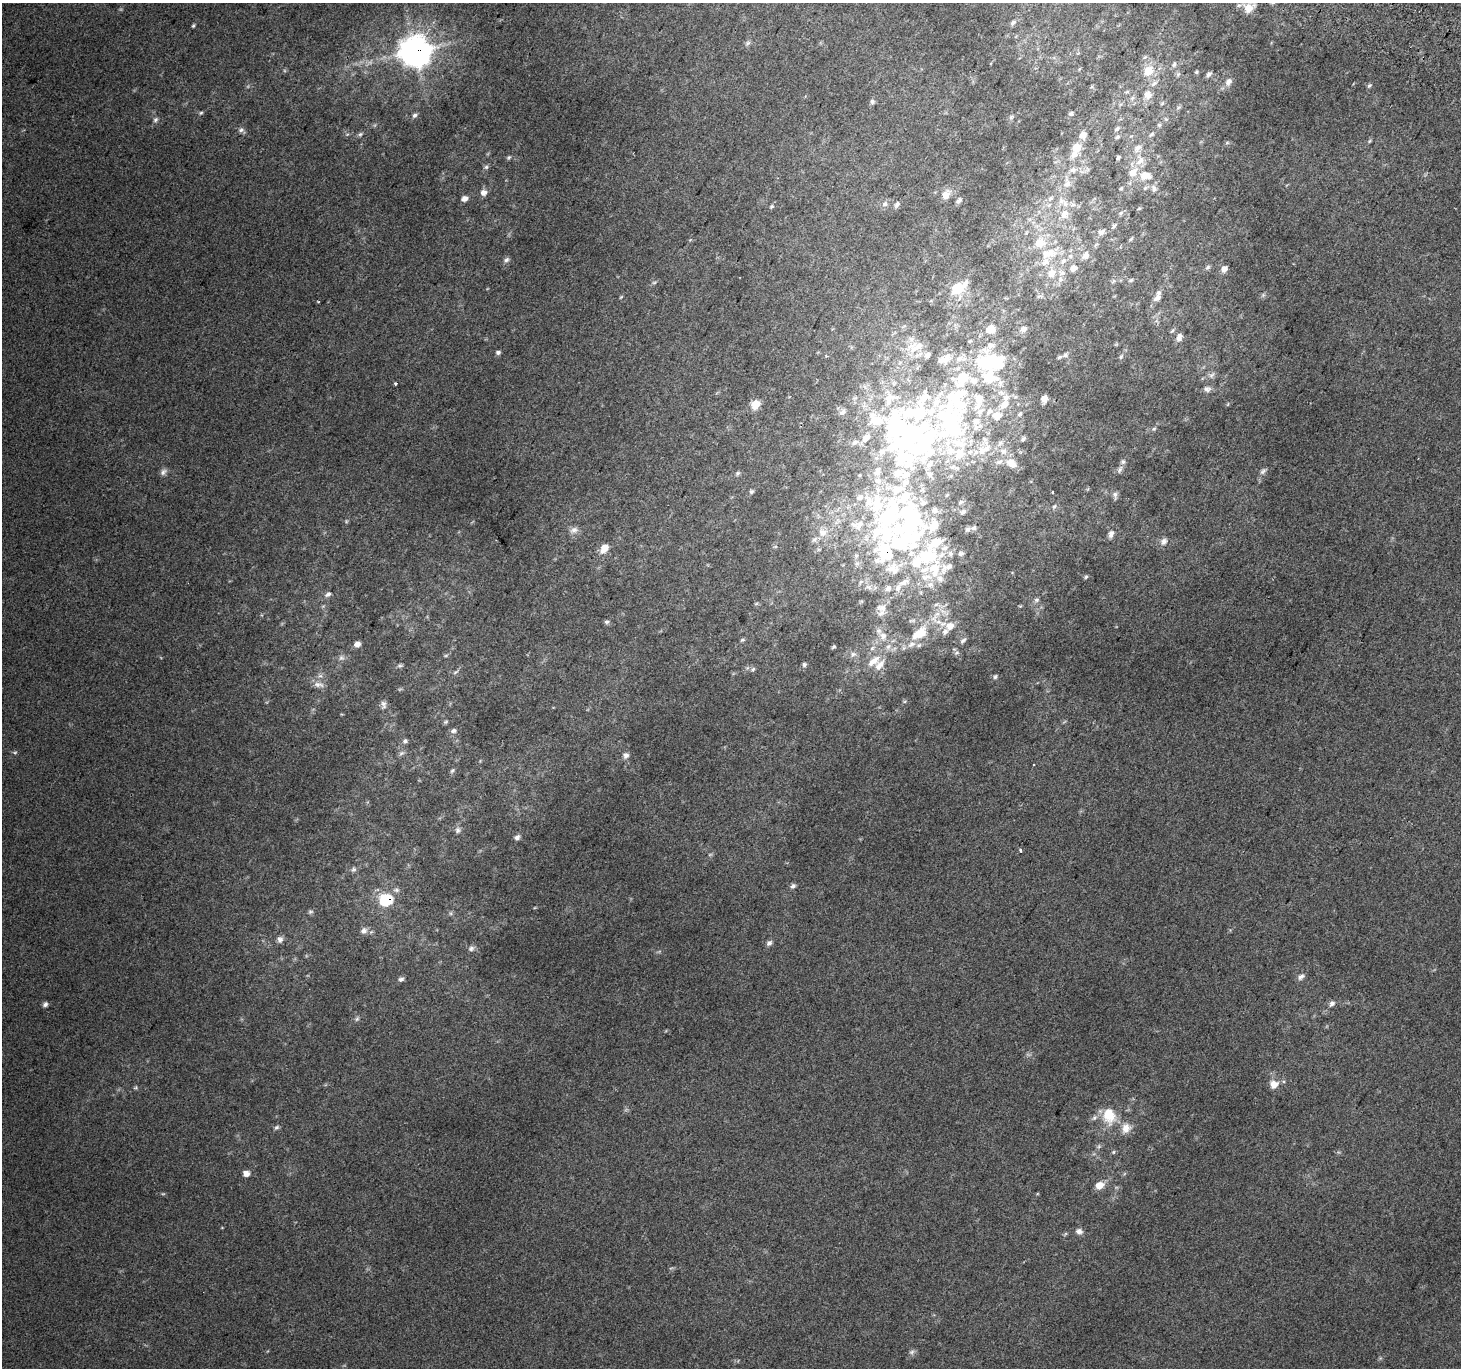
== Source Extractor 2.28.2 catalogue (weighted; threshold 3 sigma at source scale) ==
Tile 10 of 4 x 4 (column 2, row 3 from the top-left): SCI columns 1491-2949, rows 1666-3031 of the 5888 x 5996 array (HDU 1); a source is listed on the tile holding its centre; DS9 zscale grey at full resolution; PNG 1463 x 1370 px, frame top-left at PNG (2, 3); no overlay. Shown black and unused: <1% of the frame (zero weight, under 2 of 3 exposures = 2% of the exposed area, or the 3 px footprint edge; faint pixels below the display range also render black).
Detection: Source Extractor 2.28.2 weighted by HDU 2 'WHT'; one run over the whole footprint, this tile lists its part. Background 0.0358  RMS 0.012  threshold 0.0562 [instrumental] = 3 sigma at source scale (4.5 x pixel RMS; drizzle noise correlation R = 1.50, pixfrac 1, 0.0396/0.0396 arcsec/px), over >= 5 px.
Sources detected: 277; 2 too faint to see at this stretch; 8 inside a brighter object's white glare — not listed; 79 inside a brighter listed object's ellipse — not listed separately; the other 188 listed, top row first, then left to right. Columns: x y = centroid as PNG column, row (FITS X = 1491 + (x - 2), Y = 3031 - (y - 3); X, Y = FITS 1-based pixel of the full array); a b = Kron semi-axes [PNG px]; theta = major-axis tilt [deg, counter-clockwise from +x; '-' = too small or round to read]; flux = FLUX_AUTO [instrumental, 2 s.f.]
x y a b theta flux
1249 8 17 13 12 15
1013 23 9 6 35 4
193 25 4 3 - 1.6
748 43 8 5 36 2.8
415 51 11 10 - 1900
1174 64 8 5 69 3.1
1148 71 15 12 47 20
1196 72 5 4 - 1.5
1209 74 7 5 46 3.7
1228 82 10 8 42 6.1
1154 83 12 5 34 4.2
1369 85 6 5 - 2
1127 92 6 4 19 1.6
1147 95 11 10 - 9.2
872 102 7 6 - 2.7
1178 108 6 5 - 2.1
201 113 5 4 - 1.6
1071 114 6 5 - 2.5
415 115 7 6 - 3.1
1011 117 7 4 45 2.2
155 120 8 6 46 2.9
1159 125 6 6 - 2
1117 129 8 5 38 2.8
241 130 7 6 - 3.4
360 134 6 5 - 2.3
1151 134 8 5 38 2.4
1083 135 9 8 - 8.3
1117 137 7 5 33 2.3
1369 141 6 4 86 1.6
1227 143 6 4 19 1.6
1077 147 13 10 64 15
509 157 7 4 41 2
1118 158 4 3 - 2.5
1140 160 16 12 67 15
486 167 6 6 - 2.5
1073 170 11 7 13 6.6
1145 176 14 10 -5 15
1067 183 14 9 87 11
1121 188 6 3 45 1.3
1154 188 10 7 -81 4.4
483 192 8 8 - 6.3
946 195 12 8 55 11
464 198 9 7 22 5
1050 198 9 6 38 4.5
959 200 8 5 50 3.6
1061 201 10 8 -7 7.7
885 204 8 7 - 4.7
897 204 9 5 54 3.4
1073 205 8 5 18 4
771 206 6 5 - 1.9
1139 209 5 3 - 1.2
1121 213 7 5 24 2.5
1064 216 12 8 -26 8.4
1114 226 8 5 48 2.8
1101 232 9 7 11 5.6
1131 239 8 4 45 1.9
1048 253 26 13 5 30
1086 256 12 10 57 8.6
506 260 8 6 33 3.3
1208 267 7 5 45 2.5
1073 268 10 9 - 7.4
1224 269 7 6 - 6
1051 273 13 11 47 15
1060 279 8 7 - 5.4
1131 280 6 5 - 2
1114 281 7 5 37 2.5
654 282 6 4 2 1.7
958 288 19 10 34 32
1263 295 5 5 - 2.1
621 297 6 3 45 1.3
1157 298 10 7 33 6.1
318 302 2 2 - 1.1
991 329 9 8 - 12
1024 329 8 6 28 4.9
1172 331 8 4 53 2
1179 337 11 7 72 6.3
498 352 6 5 - 2.9
1065 355 8 5 36 2.8
826 356 4 3 - 2.1
1121 357 7 5 62 2.6
983 362 26 17 40 53
1212 375 10 6 46 4.2
396 384 3 3 - 6.1
1207 389 10 7 -21 4.7
1044 399 6 5 - 7.5
755 404 10 8 51 15
1004 404 15 9 45 13
1228 404 6 3 71 1.1
917 410 88 70 80 360
989 411 10 7 45 6.1
842 412 9 6 42 4
1020 414 7 4 44 2.1
1154 429 6 5 - 1.8
1023 439 6 5 - 2.4
1000 443 8 5 28 3.4
983 450 15 9 37 14
1003 451 9 8 - 6.2
999 462 10 6 14 4.4
1013 465 12 10 -8 8.3
1120 469 12 6 64 4.3
1263 471 10 6 45 3.9
163 472 11 7 42 4.4
737 473 7 5 41 2.3
751 491 6 5 - 2.3
1052 492 3 3 - 3.4
1115 495 12 6 -85 4.3
868 501 29 22 -61 40
1054 506 7 5 45 2.7
963 512 7 5 31 3.1
909 522 59 37 36 180
859 525 16 10 48 15
968 529 8 6 32 3.3
574 530 12 9 20 6
823 533 13 12 - 13
1111 534 11 7 74 5.8
1164 541 11 9 44 6.7
604 548 12 8 59 12
961 553 7 6 - 3.4
856 555 7 5 70 2.9
928 556 30 18 7 75
893 569 22 17 -11 29
926 577 19 9 5 17
1086 577 6 5 - 2
868 587 10 6 -26 5.4
888 588 9 8 - 5.7
898 588 12 8 62 7.6
328 594 9 6 32 3.9
1036 600 7 6 - 3
756 604 6 4 19 1.5
1020 606 4 4 - 1.2
882 608 16 11 2 10
606 622 6 6 - 2.6
941 623 26 7 -20 14
945 632 10 7 52 5.4
919 633 24 13 37 38
883 636 12 11 - 12
742 640 7 4 26 1.9
963 640 10 5 46 3.1
357 644 8 6 18 5.6
833 647 4 4 - 1.9
872 648 7 6 - 3.8
957 653 8 5 19 2.3
853 654 9 7 25 5.5
446 655 6 4 19 1.7
341 658 8 7 - 4.1
874 661 23 10 38 20
804 664 6 5 - 2.5
400 666 9 5 5 2.6
753 669 7 5 37 2.4
455 672 8 5 28 2.8
995 677 6 4 71 2.2
318 684 16 7 -6 6.8
383 705 12 7 88 5.2
446 722 6 5 - 1.8
453 731 8 6 23 3.5
405 741 7 5 64 2.8
15 752 6 4 2 1.6
401 753 9 5 27 3
626 755 8 8 - 4.8
1033 765 3 2 - 1.8
452 770 8 5 49 2.2
458 830 8 7 - 4.1
517 837 7 5 48 3.7
1021 850 4 3 - 6.6
353 869 7 6 - 2.8
793 886 7 6 - 3.4
396 890 9 6 -1 3.5
385 900 8 7 - 88
310 912 7 5 2 2.2
364 931 9 9 - 5.7
280 939 8 7 - 4.7
769 943 8 6 37 4.1
471 948 9 8 - 4
1301 977 10 6 43 4.7
401 979 7 6 - 3.4
45 1004 6 5 - 3.4
1332 1004 8 6 46 4.3
357 1019 7 5 68 2.3
1274 1084 9 8 - 12
136 1088 6 4 -18 1.7
1109 1116 22 17 -75 31
276 1127 7 5 38 2.6
1126 1128 14 12 70 13
1113 1152 5 5 - 1.7
246 1173 7 7 - 6.7
1099 1185 9 7 25 13
1079 1231 9 7 -11 5
912 1352 9 5 27 3.2
Overlapping masked pixels (flux is a lower limit): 2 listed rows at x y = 415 51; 385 900